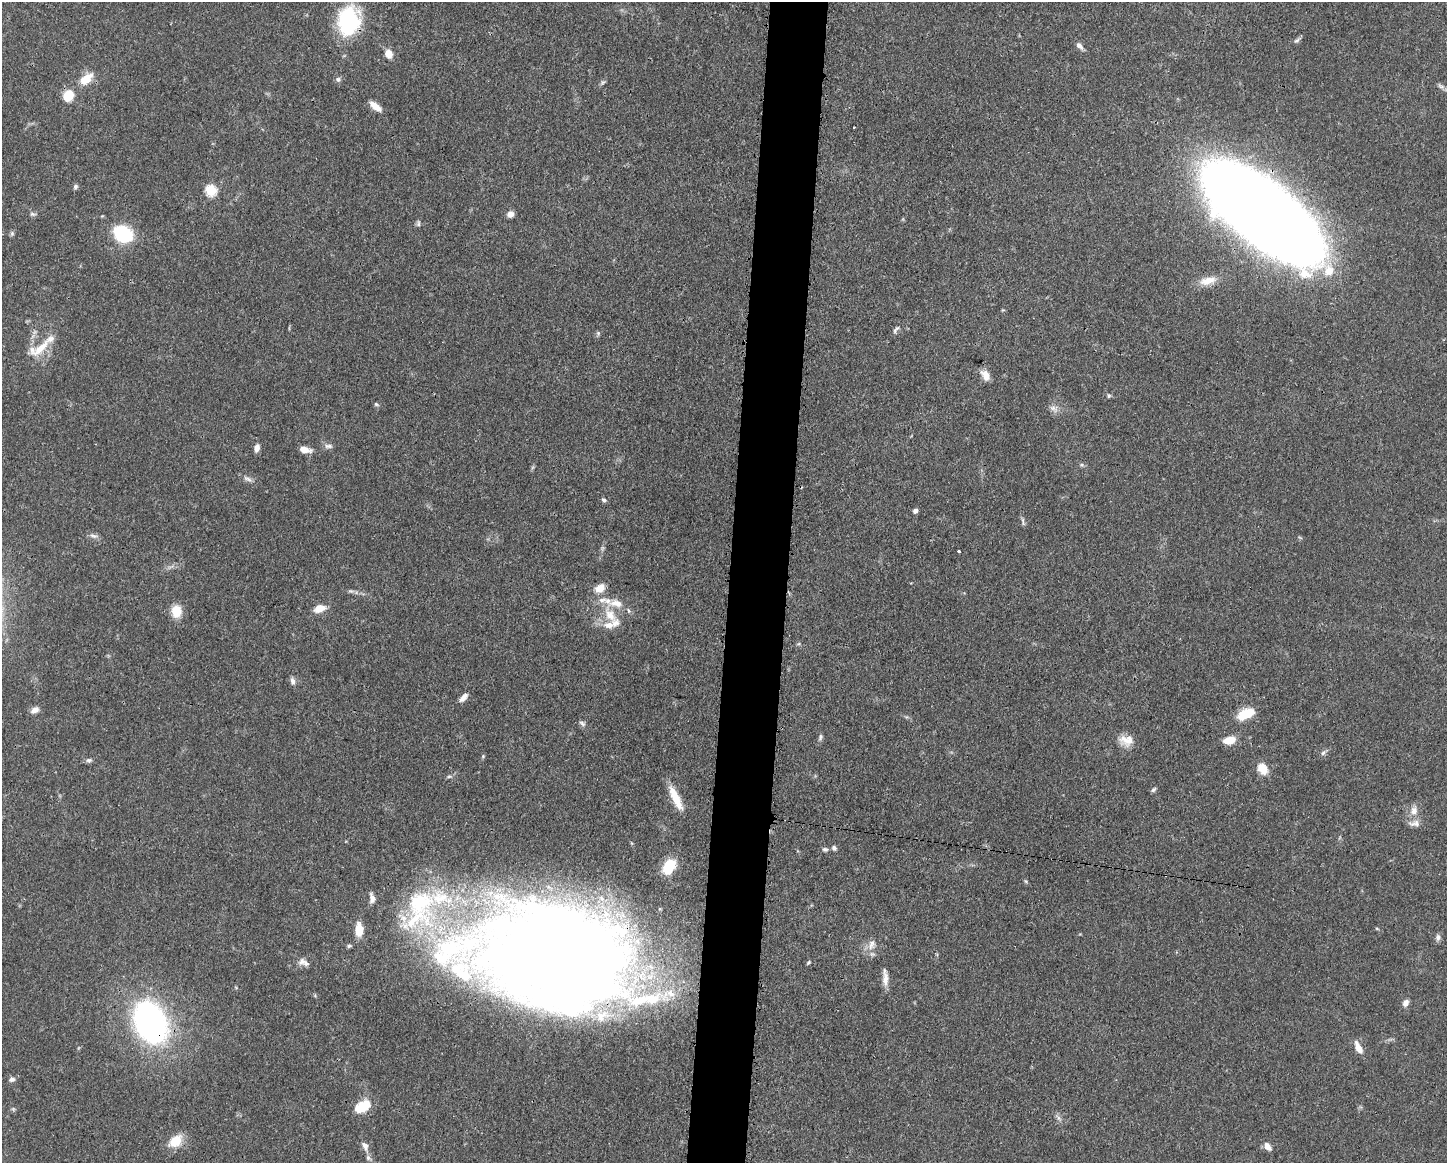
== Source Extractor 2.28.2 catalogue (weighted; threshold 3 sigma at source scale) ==
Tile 8 of 3 x 4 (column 2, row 3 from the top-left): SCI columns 1561-3005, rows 1163-2323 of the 4680 x 4647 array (HDU 1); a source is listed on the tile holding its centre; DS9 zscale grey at full resolution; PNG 1449 x 1165 px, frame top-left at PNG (2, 2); no overlay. Shown black and unused: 4% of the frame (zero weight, under 3 of 4 exposures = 1% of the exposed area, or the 3 px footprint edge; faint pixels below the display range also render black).
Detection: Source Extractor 2.28.2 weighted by HDU 2 'WHT'; one run over the whole footprint, this tile lists its part. Background 0.0545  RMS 0.0032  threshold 0.0145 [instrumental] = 3 sigma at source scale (4.5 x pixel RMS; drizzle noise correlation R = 1.50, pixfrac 1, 0.05/0.05 arcsec/px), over >= 5 px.
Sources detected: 99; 3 inside a brighter object's white glare — not listed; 14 inside a brighter listed object's ellipse — not listed separately; the other 82 listed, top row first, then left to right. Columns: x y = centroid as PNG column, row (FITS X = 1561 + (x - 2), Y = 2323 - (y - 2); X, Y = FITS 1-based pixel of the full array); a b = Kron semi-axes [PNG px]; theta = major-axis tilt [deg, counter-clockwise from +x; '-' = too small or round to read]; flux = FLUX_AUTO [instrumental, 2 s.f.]
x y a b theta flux
348 20 23 17 83 36
1297 40 9 5 34 0.84
1079 46 12 6 -48 1.3
388 54 9 7 -70 3.3
86 79 17 9 39 5.6
338 79 7 6 - 0.83
603 83 7 4 43 0.63
1440 86 10 5 -26 0.94
68 95 11 9 62 6.7
375 106 14 6 -38 3.4
854 127 3 2 - 0.47
75 187 6 5 - 0.73
211 190 6 6 - 20
1262 213 89 34 -38 1100
33 214 9 5 -15 0.71
510 214 7 7 - 1.7
418 223 9 5 -89 0.67
12 234 7 5 71 0.61
123 234 12 8 -27 38
1208 281 24 10 15 4.5
896 329 13 5 55 0.96
598 333 6 5 - 0.53
39 348 38 13 35 7.5
985 375 12 8 -59 3.2
1109 395 6 5 - 0.53
376 404 7 4 -30 0.54
1053 408 9 7 -15 1.4
328 446 12 6 -4 1.1
257 448 8 5 72 1.8
304 450 11 6 -12 3.3
1082 465 6 4 -18 0.51
247 479 14 5 -26 1.2
604 500 7 5 -21 0.72
915 510 5 4 - 1.2
1023 522 13 4 -78 0.82
93 536 12 6 -15 1.2
959 551 3 3 - 0.88
600 588 13 9 33 3.5
616 603 21 11 -9 5.2
319 608 14 8 18 3.7
176 611 15 12 -90 4.9
610 615 24 12 -58 6.6
292 681 10 6 -72 1.2
463 697 11 5 47 2
35 710 10 7 25 2
1246 714 15 8 21 9.9
582 723 10 5 -36 0.86
820 737 9 5 82 0.83
1126 740 18 13 -8 4.1
1230 740 13 8 12 4.7
1323 753 8 6 45 0.86
483 756 5 4 - 0.38
89 760 8 6 10 0.78
1262 768 13 9 -58 4.7
449 776 6 4 2 0.52
1153 790 7 5 44 0.64
676 798 30 8 -65 6.8
1414 810 13 9 81 2.7
834 848 7 6 - 0.86
825 849 8 5 -16 0.74
669 867 15 10 60 11
1026 881 6 4 -45 0.42
372 898 12 7 -81 1.8
420 902 54 43 -72 43
1377 929 5 3 - 0.34
359 930 13 7 -87 6.2
1438 937 9 6 89 1
871 944 17 10 70 3
349 946 6 5 - 0.55
560 954 126 73 -11 760
302 961 11 8 52 1.6
809 962 6 4 50 0.43
885 979 20 7 -89 2.7
1405 1003 9 6 57 1.5
150 1022 32 21 -65 120
1358 1048 15 6 -64 3.4
12 1079 8 6 10 1.1
363 1106 18 10 32 8.5
13 1109 5 5 - 0.47
175 1141 16 12 42 6.5
365 1146 13 8 -62 1.8
1267 1146 9 6 -54 2.3
Overlapping masked pixels (flux is a lower limit): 4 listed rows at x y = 348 20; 1262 213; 560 954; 150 1022